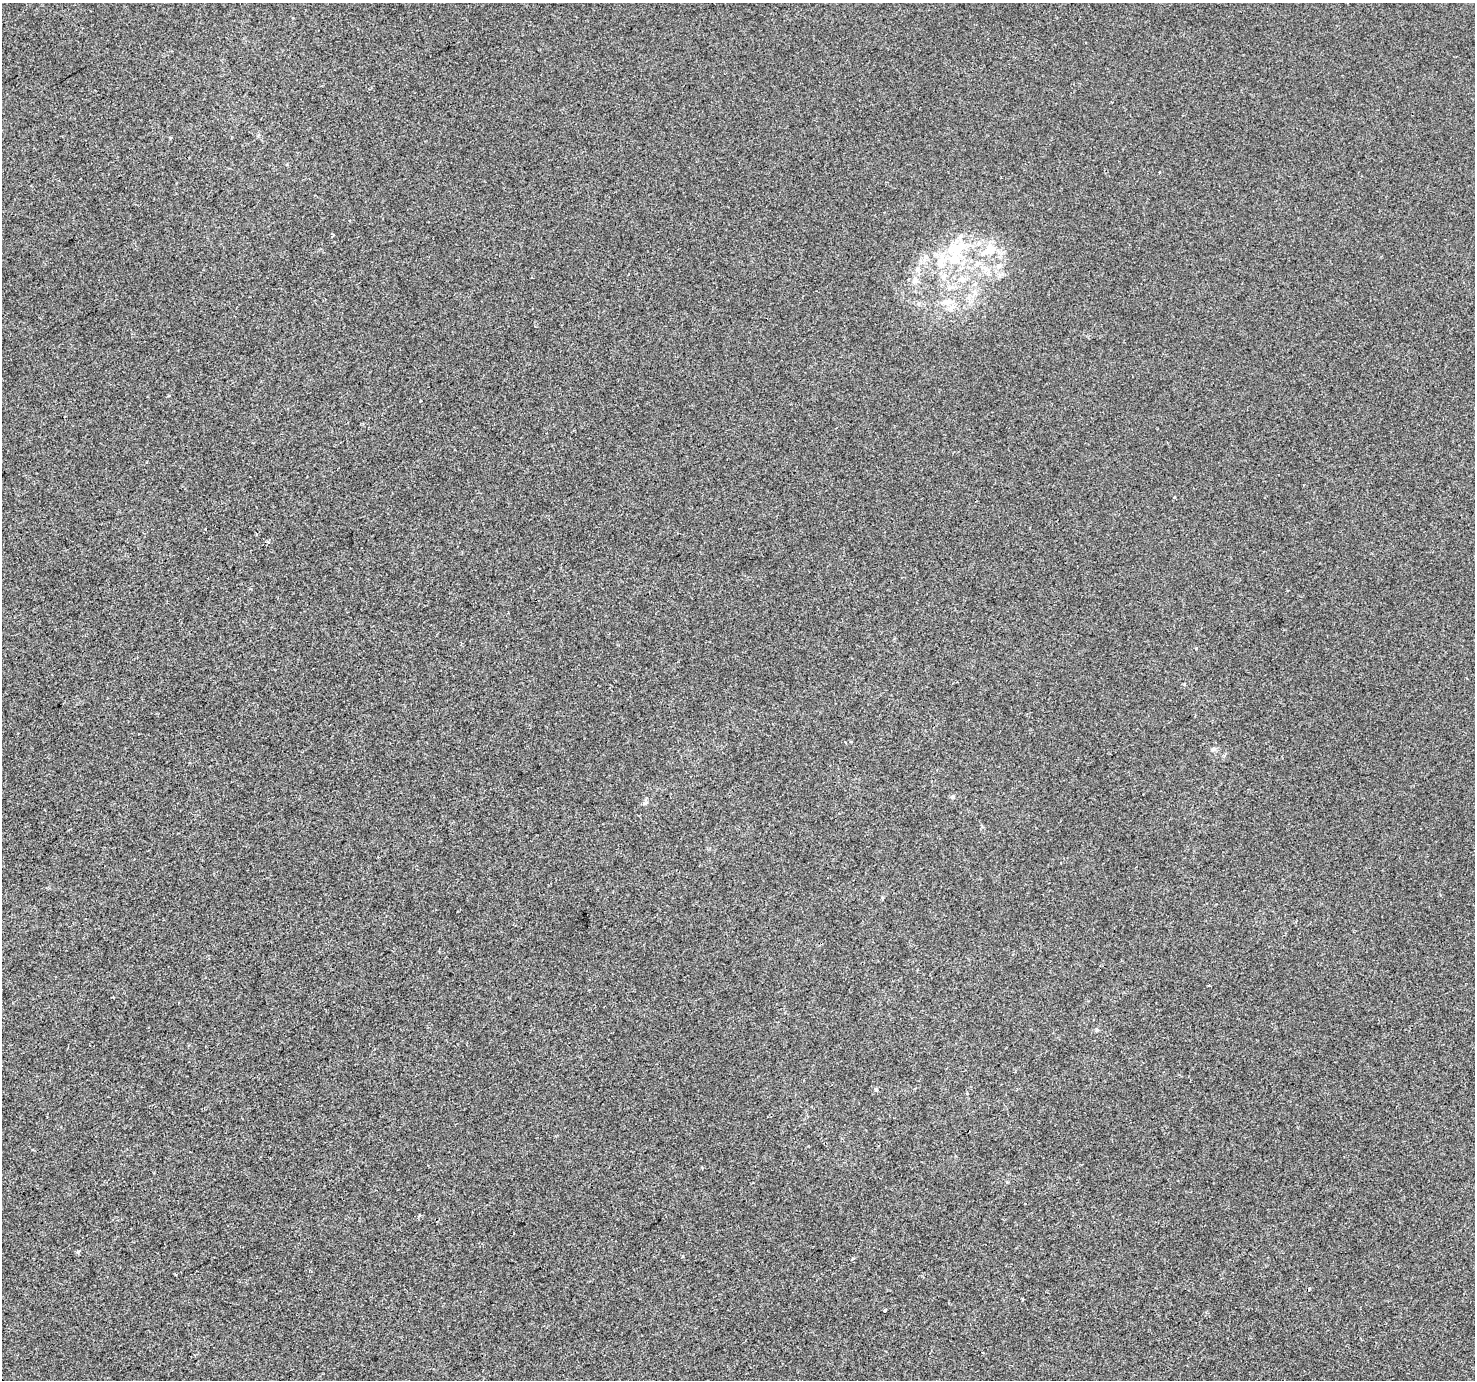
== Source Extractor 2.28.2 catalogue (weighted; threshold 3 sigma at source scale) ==
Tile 7 of 4 x 4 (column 3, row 2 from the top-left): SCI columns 2949-4421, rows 2934-4311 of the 5894 x 5806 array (HDU 1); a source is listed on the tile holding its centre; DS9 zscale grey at full resolution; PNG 1477 x 1382 px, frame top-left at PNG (2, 3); no overlay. Shown black and unused: <1% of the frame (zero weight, under 2 of 3 exposures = <1% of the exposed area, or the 3 px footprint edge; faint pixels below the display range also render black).
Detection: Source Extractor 2.28.2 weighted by HDU 2 'WHT'; one run over the whole footprint, this tile lists its part. Background -5.05e-04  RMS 0.0042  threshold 0.0188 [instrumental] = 3 sigma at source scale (4.5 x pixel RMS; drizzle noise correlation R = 1.50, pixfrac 1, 0.0396/0.0396 arcsec/px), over >= 5 px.
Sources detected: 22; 1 cosmic-ray / hot-pixel residue — not listed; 2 inside a brighter listed object's ellipse — not listed separately; the other 19 listed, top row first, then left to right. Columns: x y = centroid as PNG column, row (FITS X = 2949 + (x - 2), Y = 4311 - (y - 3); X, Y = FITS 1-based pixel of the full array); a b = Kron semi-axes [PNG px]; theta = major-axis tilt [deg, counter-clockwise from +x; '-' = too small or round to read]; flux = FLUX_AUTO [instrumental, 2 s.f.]
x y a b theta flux
956 249 26 18 21 16
989 250 24 17 32 10
917 268 8 6 88 1.2
944 277 12 4 50 1.5
962 279 10 8 -6 2.7
915 281 11 7 5 1.8
947 301 16 7 1 3
951 308 7 4 -73 1.1
169 395 3 3 - 0.44
1175 497 4 2 - 0.34
268 542 4 4 - 0.81
1213 749 7 5 12 0.86
953 797 6 5 - 0.73
1097 1030 5 4 - 0.53
876 1089 5 4 - 0.5
419 1215 4 3 - 0.55
78 1251 5 4 - 0.64
852 1259 5 3 - 0.5
885 1310 3 3 - 0.89
Unlisted compact peaks at least as high as the median listed source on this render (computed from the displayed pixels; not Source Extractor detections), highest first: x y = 1184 684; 683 1256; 1196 648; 420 401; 645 803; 333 235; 882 897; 170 138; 702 1168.